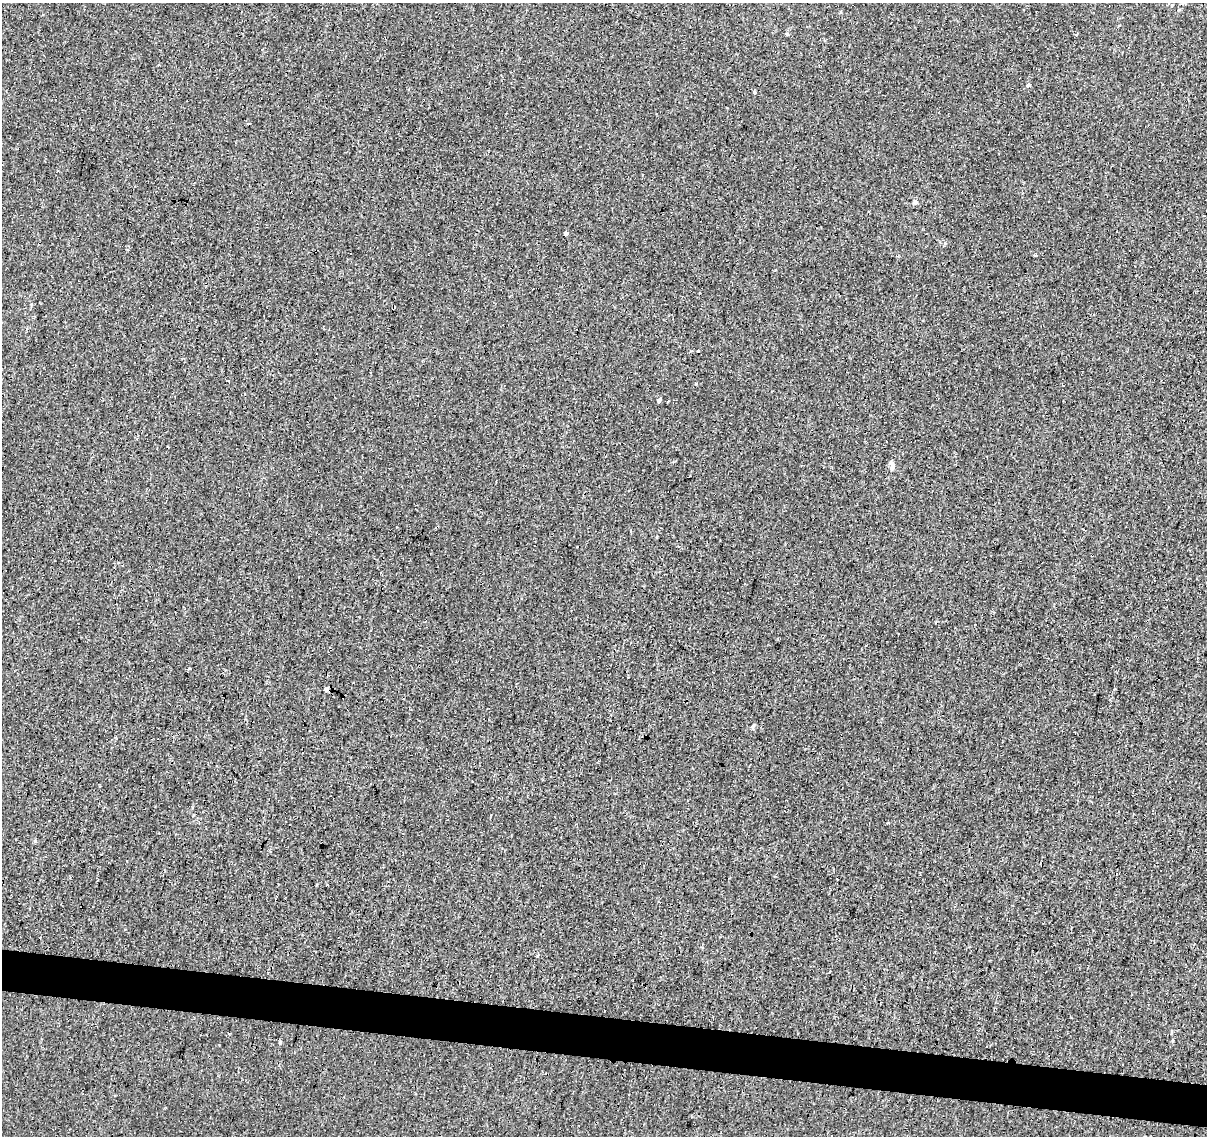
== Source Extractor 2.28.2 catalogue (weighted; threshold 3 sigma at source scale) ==
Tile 6 of 4 x 4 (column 2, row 2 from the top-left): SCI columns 1206-2410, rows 2488-3621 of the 4824 x 5035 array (HDU 1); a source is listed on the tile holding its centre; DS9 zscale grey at full resolution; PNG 1209 x 1138 px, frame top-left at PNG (2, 3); no overlay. Shown black and unused: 4% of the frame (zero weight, under 3 of 4 exposures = <1% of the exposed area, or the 3 px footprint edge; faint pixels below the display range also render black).
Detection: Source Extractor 2.28.2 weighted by HDU 2 'WHT'; one run over the whole footprint, this tile lists its part. Background -0.00146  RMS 0.0033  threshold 0.0146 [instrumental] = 3 sigma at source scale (4.5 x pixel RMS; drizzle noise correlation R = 1.50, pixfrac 1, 0.0396/0.0396 arcsec/px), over >= 5 px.
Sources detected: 37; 16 cosmic-ray / hot-pixel residue — not listed; the other 21 listed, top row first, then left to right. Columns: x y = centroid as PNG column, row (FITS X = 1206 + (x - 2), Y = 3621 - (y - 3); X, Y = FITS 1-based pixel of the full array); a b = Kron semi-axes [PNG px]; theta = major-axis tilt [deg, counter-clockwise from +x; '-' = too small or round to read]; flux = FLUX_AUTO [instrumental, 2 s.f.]
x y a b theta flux
1172 5 3 3 - 0.27
787 34 5 4 - 0.34
1076 34 3 3 - 1.1
1029 86 3 3 - 18
754 93 4 3 - 1.9
915 202 6 5 - 0.9
565 233 4 3 - 9.2
1036 255 3 2 - 0.78
698 352 3 3 - 1.8
658 400 5 4 - 1
892 467 7 5 73 1.6
1083 529 3 2 - 0.29
657 537 3 3 - 0.77
898 633 3 3 - 0.73
326 689 4 4 - 3.1
753 726 6 4 64 0.58
818 772 3 3 - 0.6
159 833 2 2 - 0.33
327 885 3 3 - 0.62
537 955 3 3 - 0.5
280 1043 5 4 - 0.37
Unlisted compact peaks at least as high as the median listed source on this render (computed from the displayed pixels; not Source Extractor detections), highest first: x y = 696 384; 35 841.